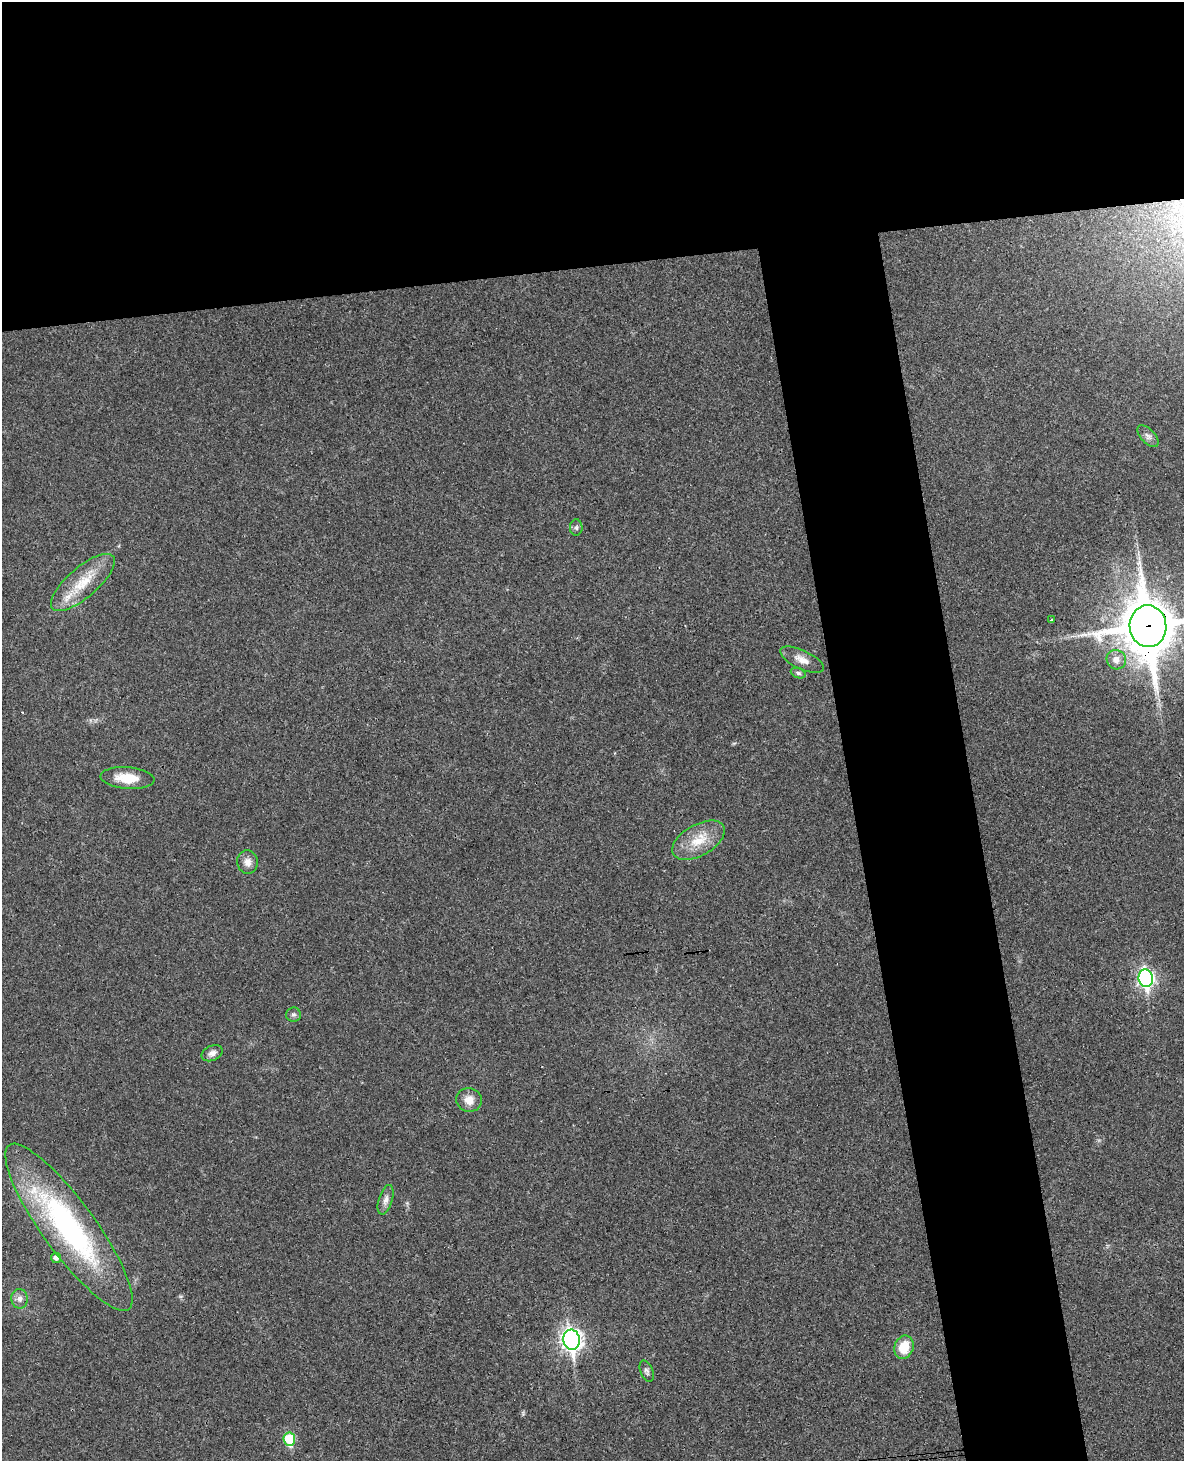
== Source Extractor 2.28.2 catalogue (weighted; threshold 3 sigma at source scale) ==
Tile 2 of 4 x 3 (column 2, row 1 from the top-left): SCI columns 1242-2423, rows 3172-4630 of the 4843 x 4777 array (HDU 1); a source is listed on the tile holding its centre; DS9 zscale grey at full resolution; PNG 1186 x 1463 px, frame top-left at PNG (2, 2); each listed source drawn as its Kron ellipse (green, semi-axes under 4 px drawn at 4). Shown black and unused: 27% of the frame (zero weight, under 3 of 4 exposures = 6% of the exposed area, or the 3 px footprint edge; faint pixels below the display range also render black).
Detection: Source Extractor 2.28.2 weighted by HDU 2 'WHT'; one run over the whole footprint, this tile lists its part. Background 0.0328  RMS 0.0041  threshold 0.0186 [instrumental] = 3 sigma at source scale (4.5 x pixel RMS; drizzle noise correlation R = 1.50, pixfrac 1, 0.05/0.05 arcsec/px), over >= 5 px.
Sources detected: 23; all 23 listed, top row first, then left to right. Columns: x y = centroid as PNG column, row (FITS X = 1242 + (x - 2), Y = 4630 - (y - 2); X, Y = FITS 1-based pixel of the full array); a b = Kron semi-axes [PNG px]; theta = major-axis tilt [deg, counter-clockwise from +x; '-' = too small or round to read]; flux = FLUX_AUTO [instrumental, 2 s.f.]
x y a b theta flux
1148 436 13 7 -47 1.9
576 528 8 6 90 0.99
83 582 40 15 41 14
1051 620 2 2 - 0.49
1148 626 21 18 -83 2200
802 660 23 9 -25 4.2
1116 660 10 9 - 3.1
798 673 8 5 -21 0.91
127 778 27 10 -5 10
699 840 29 15 29 10
247 862 12 10 -84 2.8
1146 978 9 7 -82 120
293 1015 7 7 - 1.1
212 1053 11 7 26 2.1
469 1100 13 12 - 4.4
386 1200 15 6 73 2.1
69 1227 101 26 -54 90
56 1258 5 5 - 1.5
20 1299 10 8 -89 2.1
572 1340 10 8 -81 210
904 1347 12 9 72 8.6
647 1371 11 6 -68 1.2
289 1439 6 5 - 21
Overlapping masked pixels (flux is a lower limit): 1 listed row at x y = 1148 626
Isophote crosses this tile's border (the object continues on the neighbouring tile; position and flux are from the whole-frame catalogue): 1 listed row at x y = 1148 626